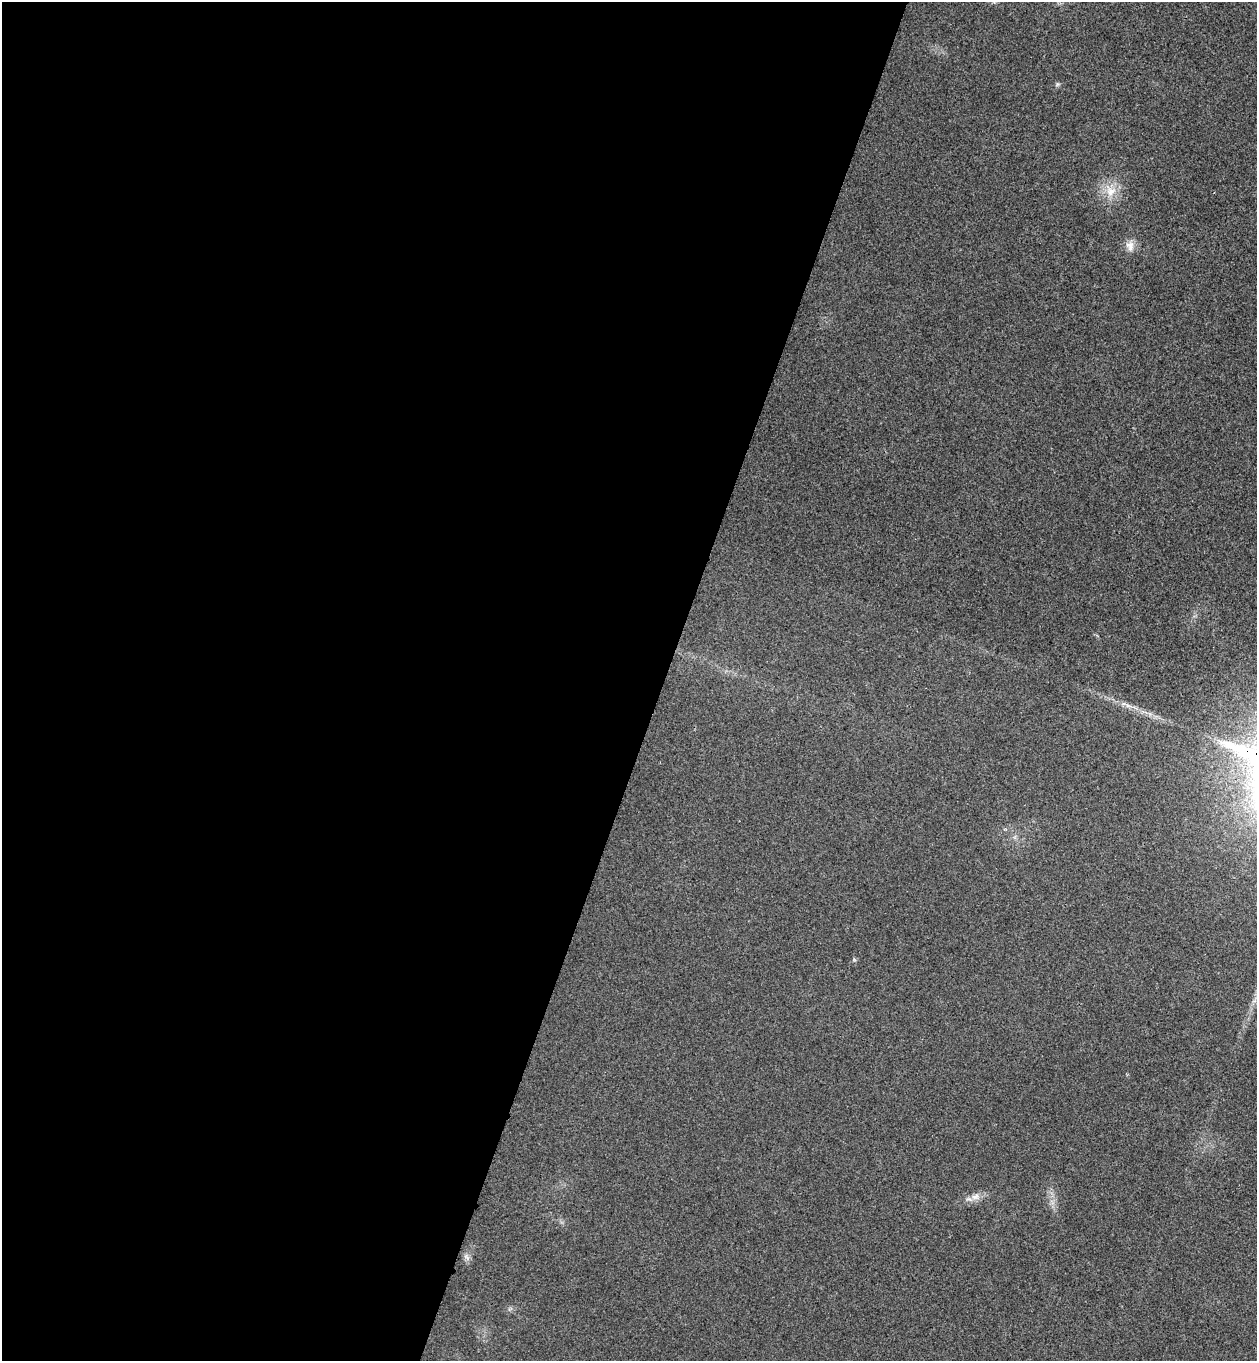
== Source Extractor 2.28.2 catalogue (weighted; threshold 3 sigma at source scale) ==
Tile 5 of 4 x 4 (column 1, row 2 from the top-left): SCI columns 193-1447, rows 2745-4103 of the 5534 x 5489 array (HDU 1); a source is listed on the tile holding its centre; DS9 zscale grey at full resolution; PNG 1259 x 1363 px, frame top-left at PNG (2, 2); no overlay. Shown black and unused: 53% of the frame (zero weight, under 3 of 4 exposures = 6% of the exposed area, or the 3 px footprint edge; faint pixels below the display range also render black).
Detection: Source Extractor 2.28.2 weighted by HDU 2 'WHT'; one run over the whole footprint, this tile lists its part. Background 0.0414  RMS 0.0068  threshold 0.0308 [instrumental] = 3 sigma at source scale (4.5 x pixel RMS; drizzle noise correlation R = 1.50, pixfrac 1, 0.05/0.05 arcsec/px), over >= 5 px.
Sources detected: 3; all 3 listed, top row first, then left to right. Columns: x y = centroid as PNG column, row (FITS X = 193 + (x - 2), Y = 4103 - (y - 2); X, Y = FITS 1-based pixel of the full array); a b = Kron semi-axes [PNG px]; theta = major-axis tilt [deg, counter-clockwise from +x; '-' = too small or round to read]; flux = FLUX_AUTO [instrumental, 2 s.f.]
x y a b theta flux
1110 191 16 14 -87 11
1130 246 15 10 -75 5.4
975 1197 12 8 10 4.6